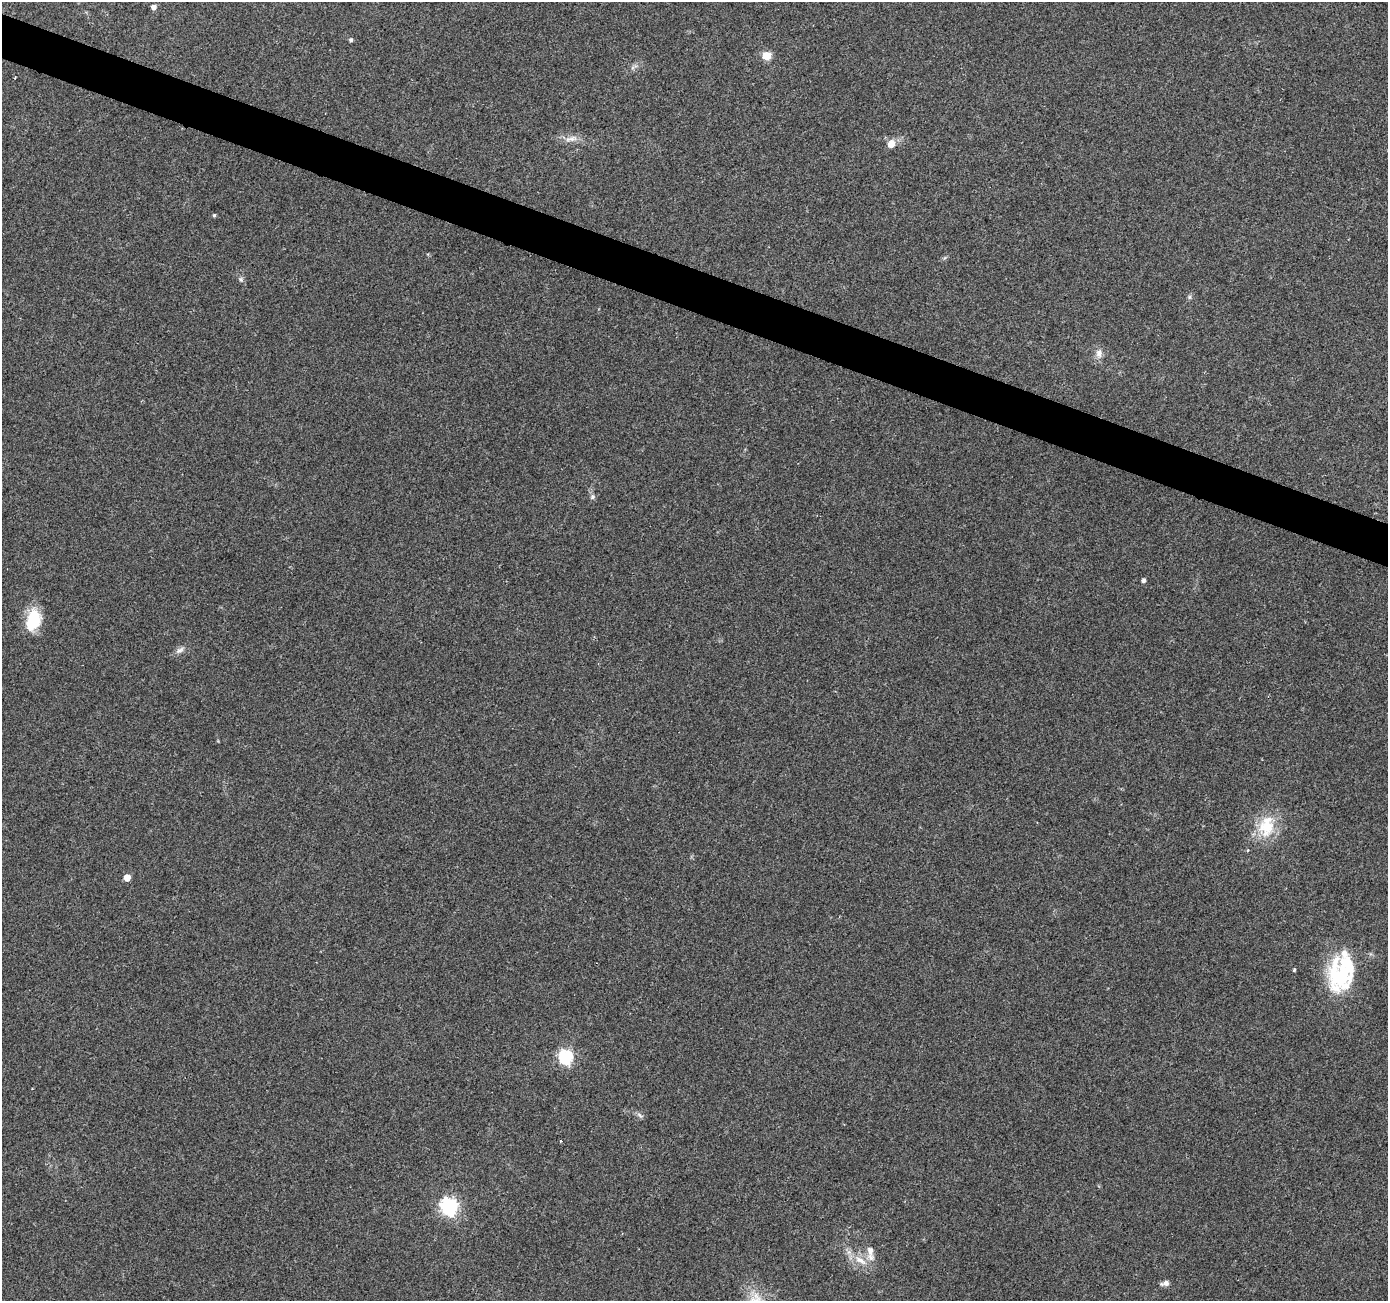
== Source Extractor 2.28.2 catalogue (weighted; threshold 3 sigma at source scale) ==
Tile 11 of 4 x 4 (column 3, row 3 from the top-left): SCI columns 2777-4162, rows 1575-2873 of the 5547 x 5680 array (HDU 1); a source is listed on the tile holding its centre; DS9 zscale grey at full resolution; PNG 1390 x 1303 px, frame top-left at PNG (2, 2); no overlay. Shown black and unused: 3% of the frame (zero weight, under 2 of 3 exposures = <1% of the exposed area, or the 3 px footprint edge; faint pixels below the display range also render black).
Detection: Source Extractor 2.28.2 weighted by HDU 2 'WHT'; one run over the whole footprint, this tile lists its part. Background 0.0544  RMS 0.0058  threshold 0.0262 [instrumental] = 3 sigma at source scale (4.5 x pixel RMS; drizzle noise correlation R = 1.50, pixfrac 1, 0.0396/0.0396 arcsec/px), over >= 5 px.
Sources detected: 28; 2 inside a brighter listed object's ellipse — not listed separately; the other 26 listed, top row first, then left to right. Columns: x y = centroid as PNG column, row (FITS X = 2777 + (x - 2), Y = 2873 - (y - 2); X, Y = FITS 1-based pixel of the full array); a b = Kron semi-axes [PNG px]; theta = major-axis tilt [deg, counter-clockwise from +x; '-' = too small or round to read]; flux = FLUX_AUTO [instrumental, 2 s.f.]
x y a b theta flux
153 7 5 5 - 3.3
351 40 6 5 - 0.92
767 56 5 5 - 17
15 78 3 2 - 0.74
571 139 21 7 9 4.5
891 144 8 7 - 5.7
214 215 4 4 - 0.84
241 279 7 6 - 1.4
1189 297 6 5 - 1
1099 353 13 9 86 3.8
592 497 8 7 - 1.5
1143 580 6 5 - 1.3
33 620 25 16 75 20
180 650 14 7 32 2.6
1267 827 26 23 47 21
1248 850 4 3 - 1.2
127 878 5 5 - 8.9
1294 970 4 3 - 0.66
1341 976 39 32 -85 48
565 1057 6 6 - 100
639 1115 9 5 -37 1.6
561 1141 4 2 - 0.53
449 1207 7 7 - 200
870 1250 15 9 -83 4.8
860 1260 20 8 -31 7.8
1166 1283 9 7 25 2.4